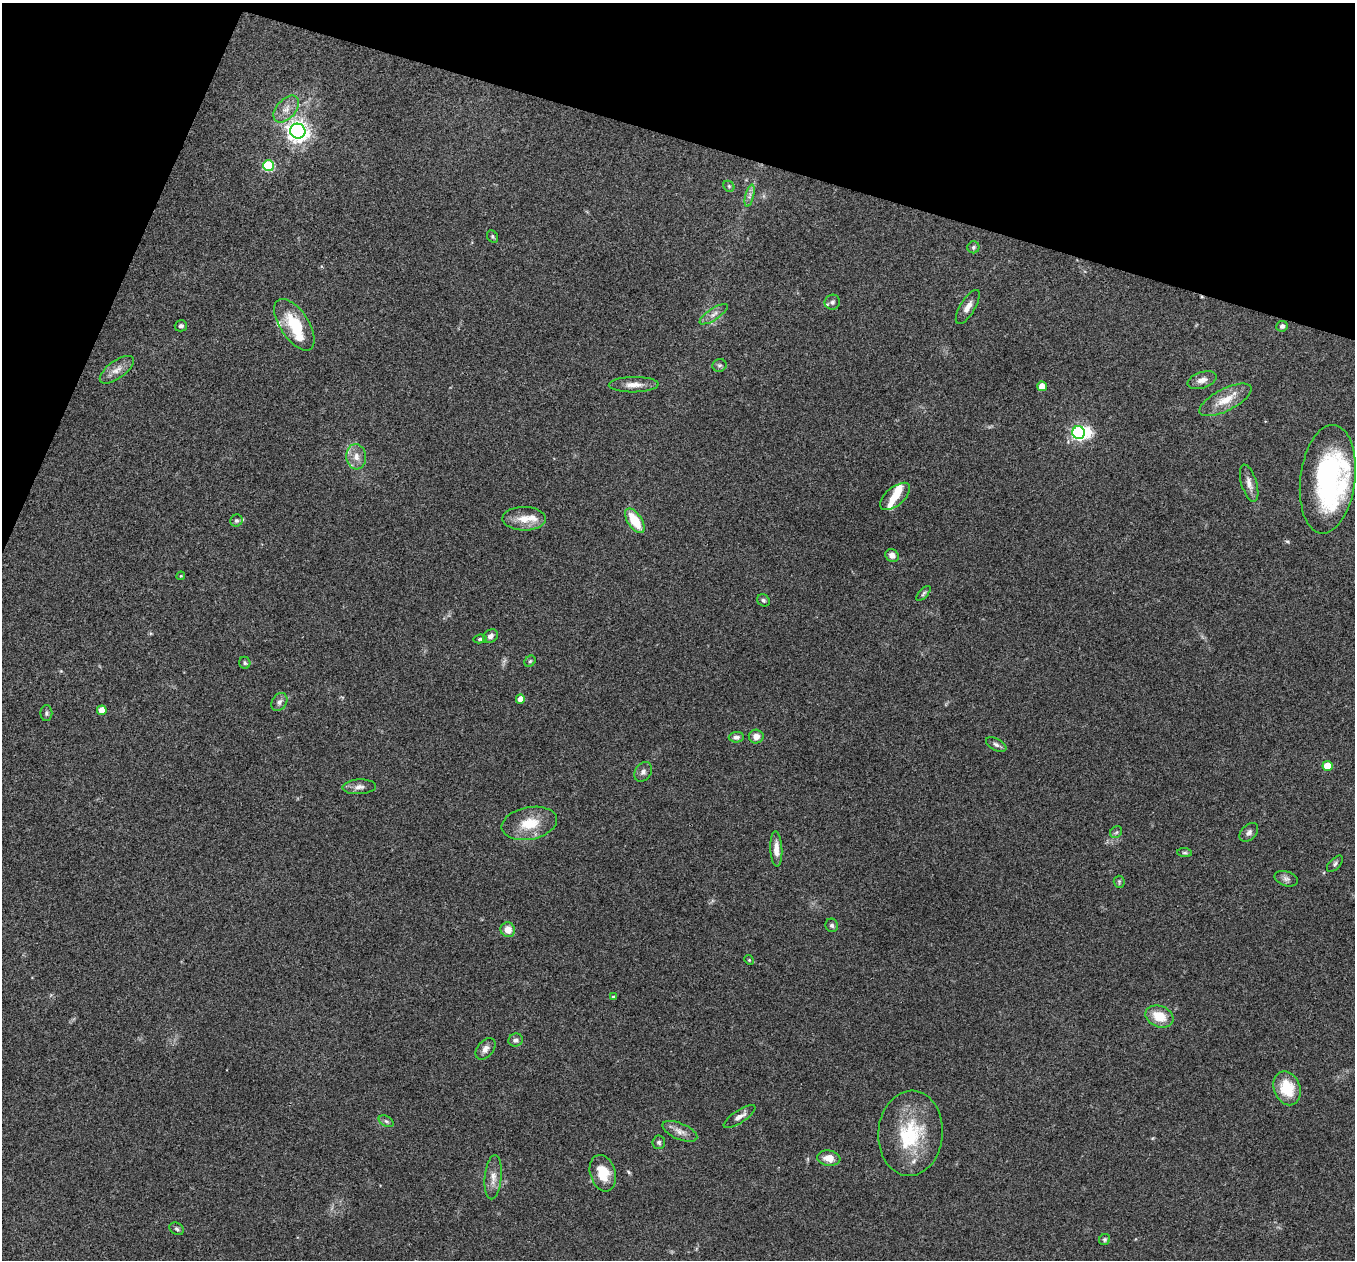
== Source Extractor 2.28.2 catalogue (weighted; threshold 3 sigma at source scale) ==
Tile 2 of 4 x 4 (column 2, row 1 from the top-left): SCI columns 1355-2707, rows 3909-5166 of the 5418 x 5431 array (HDU 1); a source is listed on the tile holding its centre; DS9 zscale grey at full resolution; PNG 1357 x 1262 px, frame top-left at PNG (2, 3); each listed source drawn as its Kron ellipse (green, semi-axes under 4 px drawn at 4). Shown black and unused: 15% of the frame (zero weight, under 3 of 4 exposures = <1% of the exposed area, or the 3 px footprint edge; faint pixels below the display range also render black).
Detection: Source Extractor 2.28.2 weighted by HDU 2 'WHT'; one run over the whole footprint, this tile lists its part. Background 0.079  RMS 0.0058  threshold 0.0261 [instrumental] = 3 sigma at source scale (4.5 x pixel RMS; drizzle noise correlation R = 1.50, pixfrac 1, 0.05/0.05 arcsec/px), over >= 5 px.
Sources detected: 82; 1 inside a brighter object's white glare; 1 cosmic-ray / hot-pixel residue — neither listed nor drawn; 9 inside a brighter listed object's ellipse — not listed separately; the other 71 listed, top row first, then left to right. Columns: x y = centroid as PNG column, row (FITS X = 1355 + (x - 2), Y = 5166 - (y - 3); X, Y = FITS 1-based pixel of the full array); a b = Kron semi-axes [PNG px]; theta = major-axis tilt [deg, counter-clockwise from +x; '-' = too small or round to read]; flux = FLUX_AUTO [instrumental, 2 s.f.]
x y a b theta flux
286 109 16 9 48 5.5
298 131 8 7 - 360
269 166 5 5 - 41
729 186 6 5 - 0.84
750 196 11 4 76 1.9
492 237 6 5 - 0.92
973 247 6 6 - 1.2
832 302 8 7 - 1.9
968 307 19 7 59 4.3
714 314 16 5 33 3
294 325 29 14 -56 22
181 326 6 5 - 1.6
1282 326 5 5 - 2
719 365 7 6 - 1.2
117 370 20 8 36 4.9
1202 380 15 8 18 3.6
634 385 25 7 1 5.7
1042 386 5 4 - 6.4
1225 400 29 11 27 11
1079 433 6 6 - 100
356 457 13 10 -85 4.8
1328 479 54 27 83 100
1249 483 19 7 -73 4.3
895 496 18 9 41 6.8
524 519 22 12 -1 8.8
236 521 6 5 - 1.2
635 521 14 7 -57 16
892 555 7 6 - 3.1
181 576 4 4 - 0.6
923 594 9 4 46 1.1
763 600 6 5 - 1.2
490 636 8 6 37 2.4
480 639 6 4 11 0.93
530 661 6 5 - 0.93
245 663 6 5 - 1.1
520 699 4 4 - 4.9
279 702 10 7 58 2.1
102 710 5 5 - 6.9
46 713 8 6 90 1.2
756 736 7 7 - 3.6
736 737 8 5 2 2
996 744 11 6 -27 1.8
1327 766 5 5 - 15
643 772 10 8 59 2.4
359 787 17 7 3 3.3
529 823 28 16 11 15
1116 832 6 5 - 1.1
1249 832 11 7 46 2.1
776 849 18 6 -87 4.8
1185 853 7 4 -5 0.97
1335 864 10 5 45 1.4
1286 879 12 7 -19 2.4
1119 882 6 5 - 0.9
832 925 7 6 - 1.4
508 930 7 7 - 5.9
749 960 5 4 - 0.62
613 997 4 4 - 0.65
1159 1016 14 10 -21 11
516 1040 7 6 - 1.9
485 1049 12 8 50 3.1
1287 1088 17 13 -68 18
739 1117 18 6 33 3.5
386 1121 8 5 -30 1.3
680 1131 19 8 -23 4.2
911 1133 42 32 86 37
659 1142 7 6 - 1.4
829 1158 11 7 -8 6.2
603 1173 18 12 -73 13
493 1177 22 8 84 5.3
177 1229 7 6 - 1.2
1105 1239 6 5 - 1